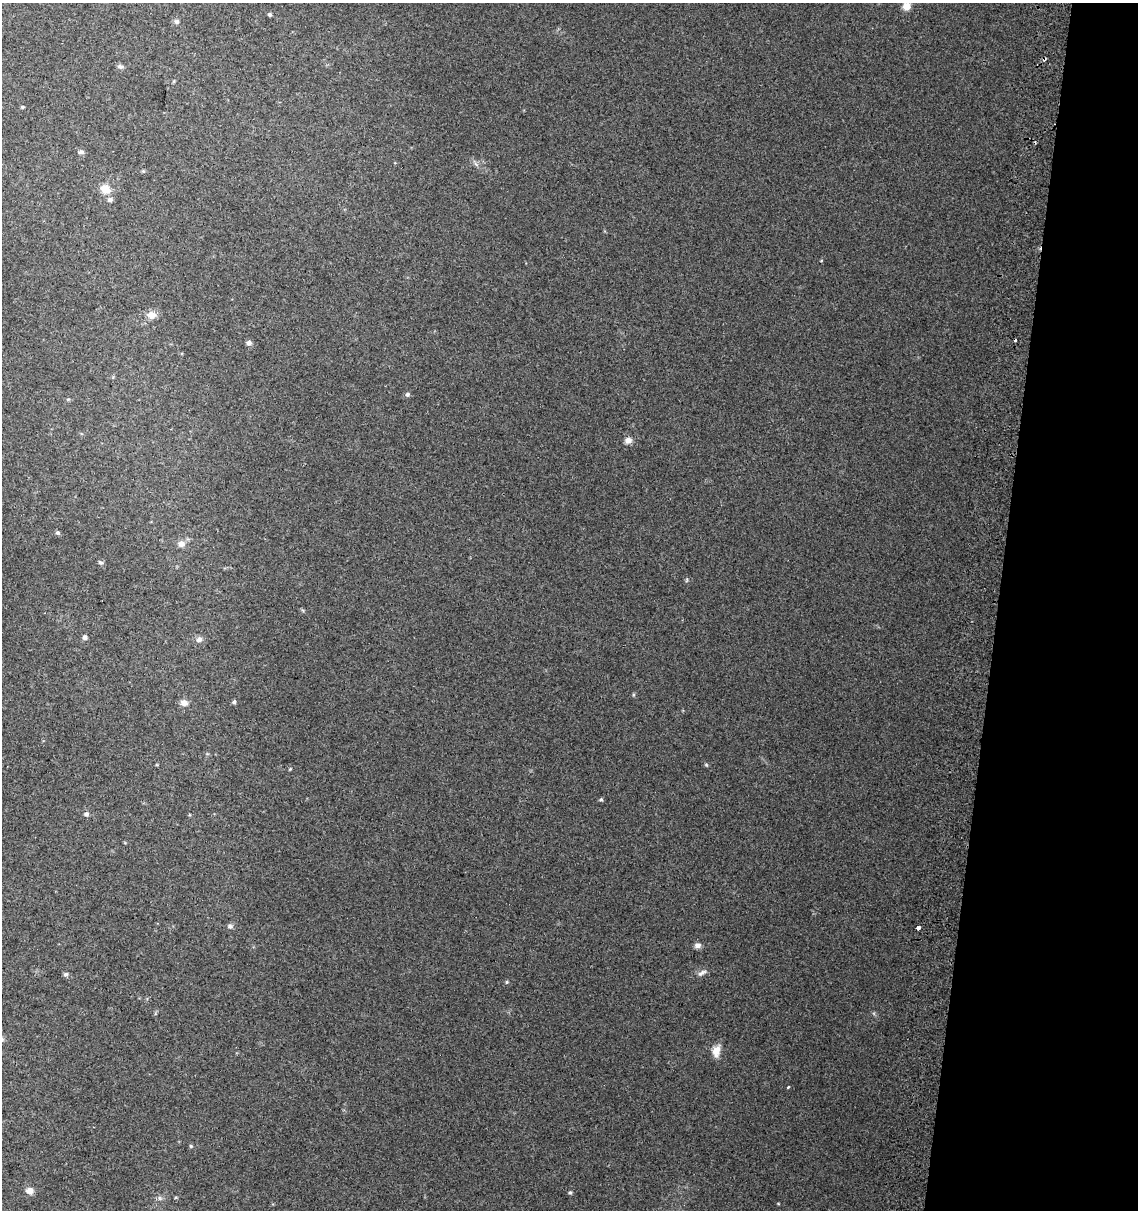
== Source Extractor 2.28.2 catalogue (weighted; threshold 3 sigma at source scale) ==
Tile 8 of 4 x 4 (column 4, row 2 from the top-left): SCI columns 3734-4869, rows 2425-3632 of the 5136 x 4857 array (HDU 1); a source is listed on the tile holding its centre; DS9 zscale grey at full resolution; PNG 1140 x 1212 px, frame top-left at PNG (2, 3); no overlay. Shown black and unused: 12% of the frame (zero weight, under 2 of 3 exposures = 2% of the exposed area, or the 3 px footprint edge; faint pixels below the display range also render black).
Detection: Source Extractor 2.28.2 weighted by HDU 2 'WHT'; one run over the whole footprint, this tile lists its part. Background 0.0665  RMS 0.01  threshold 0.0464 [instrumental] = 3 sigma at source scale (4.5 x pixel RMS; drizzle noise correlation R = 1.50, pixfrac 1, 0.0396/0.0396 arcsec/px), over >= 5 px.
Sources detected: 39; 2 cosmic-ray / hot-pixel residue — not listed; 1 inside a brighter listed object's ellipse — not listed separately; the other 36 listed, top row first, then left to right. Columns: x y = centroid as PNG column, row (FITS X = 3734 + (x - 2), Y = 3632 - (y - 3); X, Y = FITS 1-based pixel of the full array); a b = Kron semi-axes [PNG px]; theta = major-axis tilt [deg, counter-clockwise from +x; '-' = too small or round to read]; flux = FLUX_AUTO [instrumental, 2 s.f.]
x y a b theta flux
906 6 7 7 - 11
270 15 4 4 - 1.8
177 22 6 6 - 2.3
1044 59 4 3 - 4.5
120 67 8 6 -26 2.5
22 107 4 4 - 1.1
81 152 7 6 - 2.6
143 171 5 5 - 1.1
105 189 13 10 -40 11
151 315 13 8 -1 7.3
249 343 7 6 - 3.1
407 394 6 5 - 2.1
628 440 8 7 - 5.1
58 533 5 5 - 1.8
181 544 9 9 - 5.6
100 562 7 6 - 2.1
85 637 5 5 - 3.9
199 639 8 7 - 3.7
234 702 5 5 - 1.9
184 703 8 7 - 5.7
706 764 5 3 - 1.1
290 769 4 4 - 0.85
601 799 5 4 - 1.6
86 814 6 6 - 2.5
230 926 7 6 - 2.6
918 928 4 3 - 9.9
698 945 8 6 15 4.2
702 973 14 5 29 3.7
66 974 7 5 15 1.9
507 982 5 4 - 1.2
716 1051 14 9 83 9.7
788 1087 3 3 - 2.3
191 1146 5 4 - 1.2
30 1191 8 7 - 6.4
570 1193 6 4 0 1.3
160 1198 7 4 -89 1.9
Overlapping masked pixels (flux is a lower limit): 1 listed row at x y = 1044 59
Isophote crosses this tile's border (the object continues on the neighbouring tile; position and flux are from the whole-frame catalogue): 1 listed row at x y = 906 6